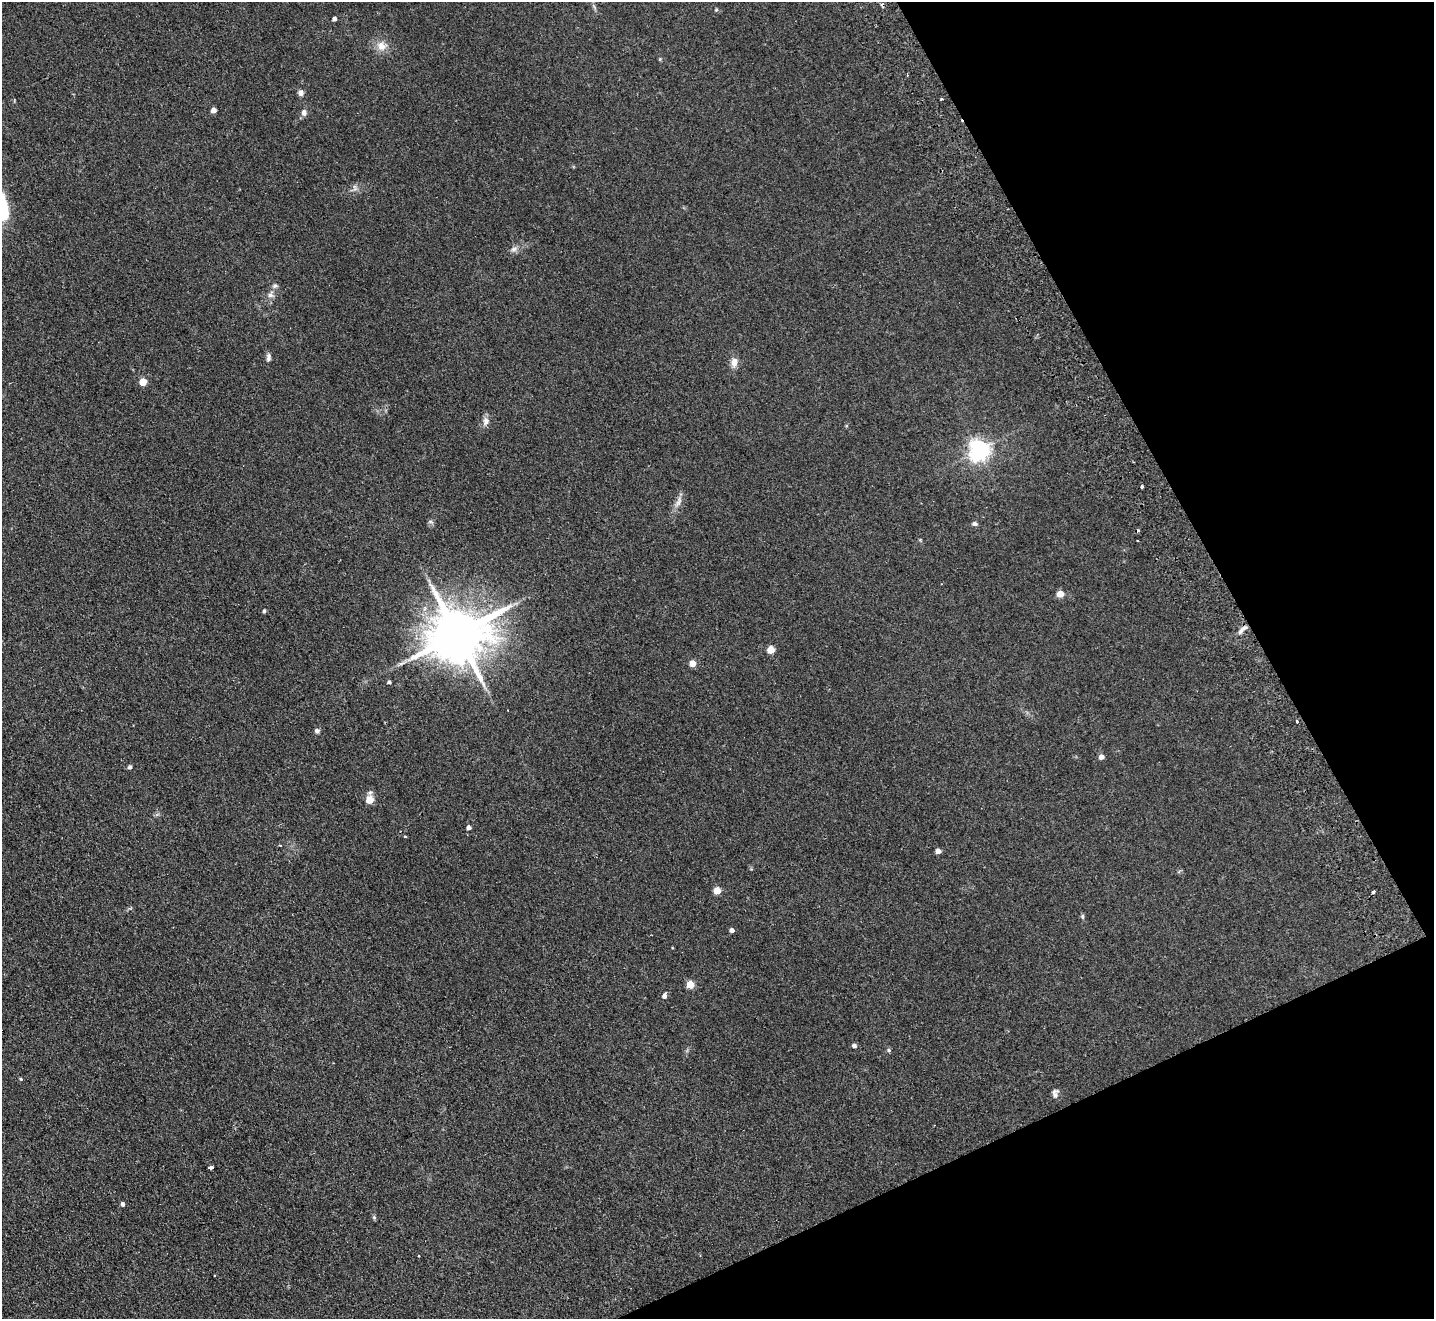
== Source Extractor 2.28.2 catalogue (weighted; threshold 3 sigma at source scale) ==
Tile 12 of 4 x 4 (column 4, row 3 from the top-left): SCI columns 4346-5777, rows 1638-2954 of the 5830 x 5776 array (HDU 1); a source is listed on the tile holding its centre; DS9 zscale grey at full resolution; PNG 1436 x 1321 px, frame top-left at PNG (2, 2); no overlay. Shown black and unused: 22% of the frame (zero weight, under 2 of 3 exposures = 3% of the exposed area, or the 3 px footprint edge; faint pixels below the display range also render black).
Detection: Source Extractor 2.28.2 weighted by HDU 2 'WHT'; one run over the whole footprint, this tile lists its part. Background 0.0999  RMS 0.0098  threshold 0.044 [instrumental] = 3 sigma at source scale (4.5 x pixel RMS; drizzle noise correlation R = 1.50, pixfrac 1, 0.05/0.05 arcsec/px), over >= 5 px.
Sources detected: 54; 3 cosmic-ray / hot-pixel residue — not listed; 1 inside a brighter listed object's ellipse — not listed separately; the other 50 listed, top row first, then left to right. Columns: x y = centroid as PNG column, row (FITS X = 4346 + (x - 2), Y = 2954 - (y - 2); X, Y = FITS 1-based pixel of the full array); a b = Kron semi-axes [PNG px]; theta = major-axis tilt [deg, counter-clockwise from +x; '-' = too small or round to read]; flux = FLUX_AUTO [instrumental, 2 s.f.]
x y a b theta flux
716 10 5 4 - 0.98
334 19 4 4 - 3
381 46 13 11 -53 8.9
300 93 7 7 - 3.2
941 99 3 3 - 1.4
213 110 4 4 - 7.1
304 112 8 7 - 4
355 187 11 3 -79 1.8
514 249 9 6 27 3
275 286 8 5 1 2
270 295 9 7 85 4
268 357 11 5 88 2.9
734 362 10 8 81 6.7
143 382 5 5 - 22
486 421 12 8 83 4.8
979 450 7 7 - 600
1142 487 3 3 - 1.8
678 502 16 7 71 5.5
430 522 6 4 18 1.5
975 524 7 5 0 2.4
1060 594 5 5 - 15
264 611 4 3 - 1.7
1241 631 9 6 58 3.5
457 634 16 14 19 6300
771 650 5 5 - 19
692 663 5 4 - 14
389 682 4 4 - 2
1297 721 3 2 - 1.8
317 731 6 5 - 2.7
1101 757 5 4 - 5.5
130 767 5 4 - 2.5
370 800 6 5 - 26
469 827 4 4 - 3.4
405 836 4 3 - 0.68
280 845 4 2 - 0.9
938 851 4 4 - 6.5
717 891 5 5 - 19
1373 892 4 3 - 4.4
1082 916 6 5 - 1.5
732 930 4 4 - 3.5
690 985 5 5 - 26
664 996 5 4 - 4
854 1046 5 4 - 2.8
889 1050 6 5 - 1.5
21 1079 4 4 - 0.95
1055 1093 12 7 89 3.8
211 1167 5 3 - 7
122 1204 5 4 - 2.7
374 1217 6 5 - 1.4
418 1256 3 2 - 0.75